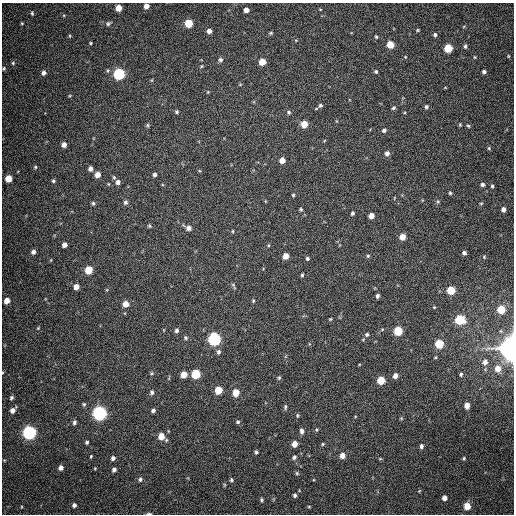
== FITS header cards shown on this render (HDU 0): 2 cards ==
NAXIS1  =                  512
NAXIS2  =                  512

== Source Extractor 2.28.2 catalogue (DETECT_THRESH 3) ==
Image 512 x 512 px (HDU 0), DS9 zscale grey, 1 PNG px = 1 image px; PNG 516 x 516 px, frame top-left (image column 1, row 512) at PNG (2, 3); no overlay
Background 408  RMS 11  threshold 32.1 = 3 sigma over >= 5 px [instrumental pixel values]
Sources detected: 157; all 157 listed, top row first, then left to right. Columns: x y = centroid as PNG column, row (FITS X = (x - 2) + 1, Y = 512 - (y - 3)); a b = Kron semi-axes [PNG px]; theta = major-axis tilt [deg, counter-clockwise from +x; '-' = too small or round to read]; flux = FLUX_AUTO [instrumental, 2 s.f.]
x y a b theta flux
146 6 4 4 - 4500
118 8 5 5 - 8500
320 9 4 3 - 540
246 10 4 4 - 4000
32 13 4 3 - 990
22 23 4 3 - 710
189 23 5 5 - 20000
108 24 5 4 - 1200
417 30 4 4 - 760
209 31 4 4 - 3400
271 33 5 4 - 1000
435 35 5 4 - 1500
70 36 5 3 - 640
376 37 5 3 - 870
91 43 4 3 - 640
390 45 5 5 - 15000
465 46 5 4 - 1400
448 48 5 5 - 25000
508 56 3 2 - 560
474 57 5 3 - 620
220 59 6 5 - 1700
262 62 5 5 - 11000
13 63 5 5 - 960
202 66 4 4 - 720
4 68 5 4 - 1100
376 72 5 5 - 1200
484 72 4 3 - 1800
44 73 5 4 - 2300
119 74 6 6 - 73000
152 80 5 3 - 640
445 88 4 2 - 540
208 92 4 3 - 580
320 105 6 6 - 1700
426 107 5 4 - 1500
393 108 5 4 - 1200
177 112 5 5 - 1200
289 112 6 5 - 1300
304 124 5 5 - 11000
148 125 5 4 - 1000
460 125 4 3 - 810
468 126 5 4 - 880
384 130 5 5 - 1500
64 145 5 4 - 3500
489 148 6 4 -49 1000
387 153 6 5 - 2800
282 160 5 4 - 4700
35 167 5 5 - 970
90 169 5 4 - 2600
199 170 5 3 - 650
97 175 5 5 - 5600
154 175 4 4 - 1600
114 177 5 4 - 1000
8 179 5 5 - 11000
53 181 5 5 - 1100
118 182 5 5 - 2500
482 185 5 4 - 1900
492 186 5 4 - 1100
450 193 4 4 - 950
293 195 3 3 - 860
394 198 4 2 - 440
438 201 5 4 - 910
125 202 6 5 - 1800
93 203 5 4 - 1200
481 203 5 4 - 810
301 209 4 4 - 980
503 209 5 4 - 3000
352 213 4 4 - 1400
371 216 5 4 - 5400
149 226 5 4 - 860
189 228 5 5 - 3000
233 231 5 3 - 660
402 237 5 5 - 7200
64 245 4 4 - 4100
33 252 5 5 - 2700
464 253 4 4 - 2100
286 256 5 5 - 6100
368 256 5 4 - 1000
484 257 4 4 - 730
307 258 4 4 - 1200
51 260 5 3 - 590
89 270 5 5 - 17000
302 275 4 3 - 1000
233 284 6 5 - 1200
76 287 5 5 - 4900
451 290 5 5 - 21000
377 296 4 4 - 1800
7 301 5 4 - 6100
253 301 5 4 - 860
126 304 5 5 - 6700
434 307 4 4 - 610
501 310 5 5 - 19000
330 319 4 3 - 760
460 320 6 6 - 33000
38 328 5 3 - 630
177 330 6 5 - 1900
398 331 5 5 - 26000
367 334 6 6 - 1600
186 338 6 5 - 1300
214 339 6 6 - 120000
439 344 5 5 - 23000
512 348 10 7 88 490000
218 352 7 6 - 1800
435 357 4 3 - 680
485 362 7 6 - 3400
498 368 7 7 - 6500
151 373 5 4 - 910
184 374 5 5 - 8900
196 374 6 5 - 31000
461 374 5 4 - 1000
395 376 5 4 - 3700
279 378 5 4 - 1000
381 380 5 5 - 17000
218 390 5 5 - 16000
152 392 6 5 - 1800
236 393 6 5 - 10000
11 398 4 4 - 1300
84 404 5 5 - 1200
467 406 5 4 - 5300
285 407 7 4 89 1200
12 410 6 5 - 3500
153 410 5 4 - 1800
99 413 6 6 - 190000
297 415 6 4 89 950
401 418 5 3 - 610
74 422 6 5 - 1900
238 422 5 5 - 1300
316 430 5 4 - 860
302 431 6 4 -86 2500
29 432 6 6 - 160000
161 436 6 5 - 9300
87 442 5 4 - 1200
294 444 5 4 - 6100
323 444 5 4 - 900
421 446 5 4 - 2000
256 452 4 3 - 1400
91 456 4 3 - 740
342 456 6 5 - 4900
294 457 6 5 - 1600
113 458 5 4 - 2000
464 458 4 4 - 890
380 459 6 4 -1 720
4 460 5 3 - 560
61 468 5 4 - 3100
95 468 4 3 - 590
114 469 4 4 - 2200
297 473 5 4 - 1000
140 479 6 5 - 1800
231 480 4 4 - 1100
419 491 5 4 - 720
295 495 5 4 - 1400
444 498 5 4 - 3800
261 500 4 4 - 1200
74 505 4 4 - 2000
467 506 5 5 - 11000
21 507 5 3 - 700
309 507 4 3 - 650
149 514 6 2 0 1100
At the frame edge (FLAGS 8, measured only in part): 4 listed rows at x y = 146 6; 4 68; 512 348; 149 514